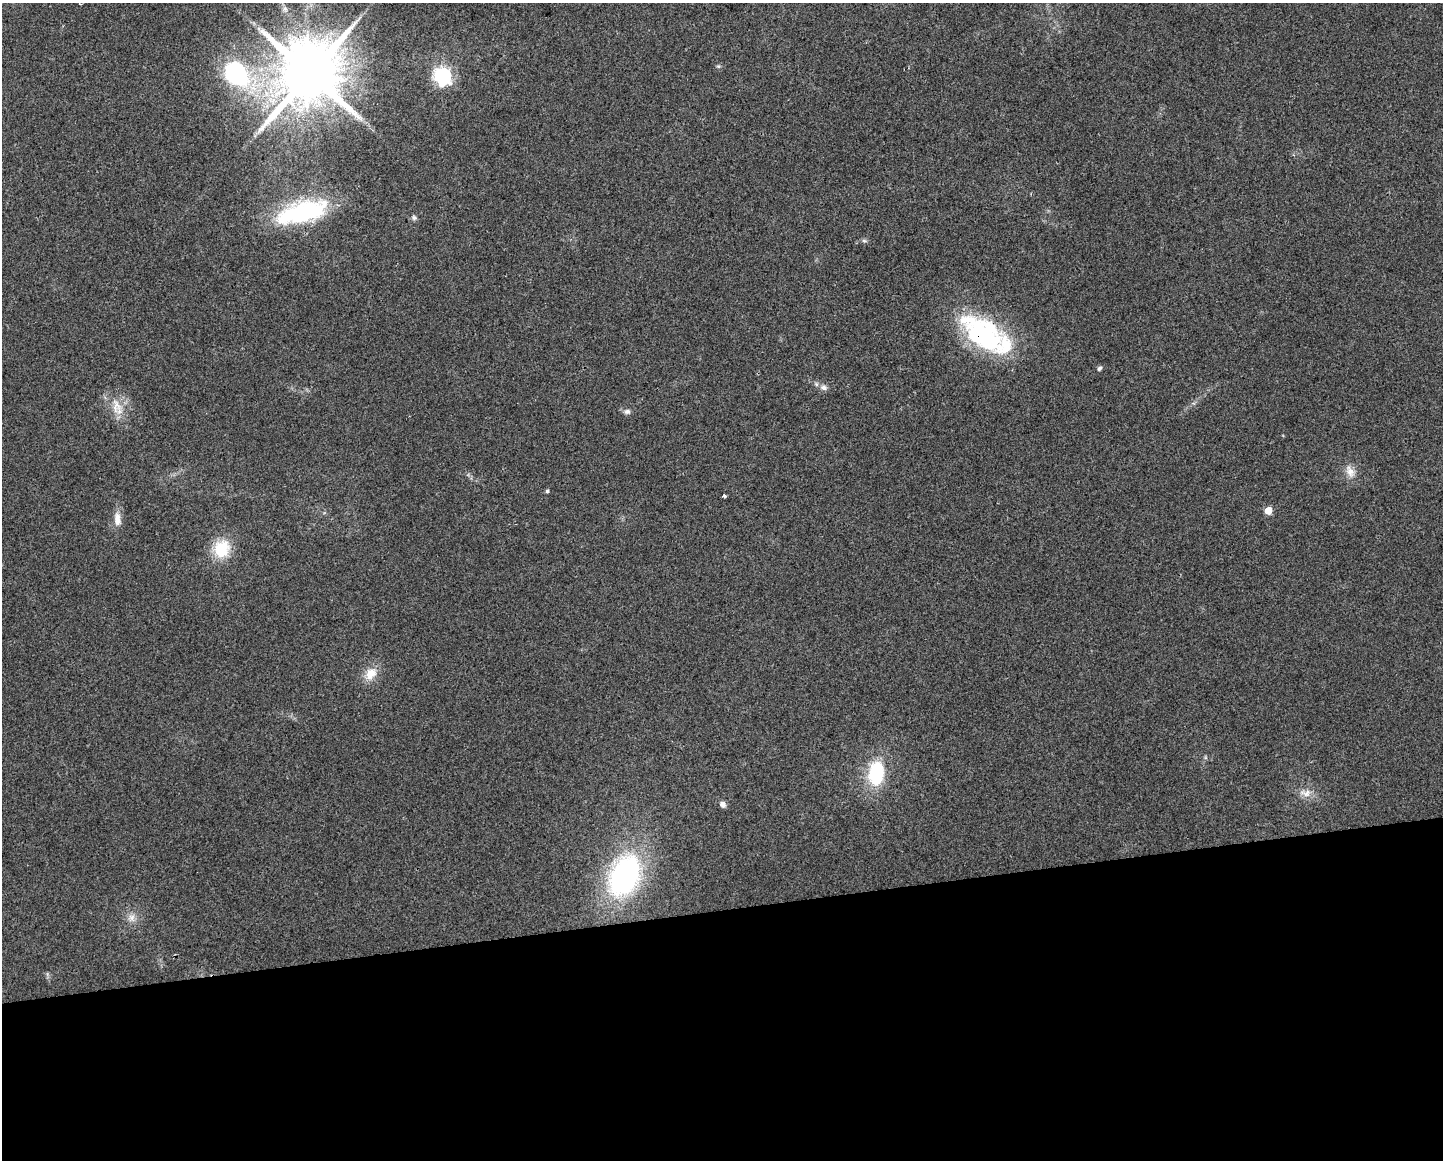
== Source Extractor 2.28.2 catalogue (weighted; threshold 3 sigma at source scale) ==
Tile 11 of 3 x 4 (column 2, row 4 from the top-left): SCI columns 1453-2893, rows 1-1158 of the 4391 x 4633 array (HDU 1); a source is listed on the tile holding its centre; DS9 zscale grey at full resolution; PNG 1445 x 1162 px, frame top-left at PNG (2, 3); no overlay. Shown black and unused: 22% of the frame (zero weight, under 2 of 3 exposures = <1% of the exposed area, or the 3 px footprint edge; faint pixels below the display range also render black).
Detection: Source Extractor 2.28.2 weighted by HDU 2 'WHT'; one run over the whole footprint, this tile lists its part. Background 0.0515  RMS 0.0069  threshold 0.0308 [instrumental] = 3 sigma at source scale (4.5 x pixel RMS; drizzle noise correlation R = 1.50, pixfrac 1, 0.0396/0.0396 arcsec/px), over >= 5 px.
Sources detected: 29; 3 inside a brighter listed object's ellipse — not listed separately; the other 26 listed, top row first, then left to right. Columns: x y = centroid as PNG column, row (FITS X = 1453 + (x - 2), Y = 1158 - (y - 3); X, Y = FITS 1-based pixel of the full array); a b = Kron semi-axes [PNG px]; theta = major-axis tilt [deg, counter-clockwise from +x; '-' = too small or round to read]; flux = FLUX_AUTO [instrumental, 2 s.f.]
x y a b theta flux
80 4 4 2 - 0.62
285 9 9 8 - 2.9
718 66 6 4 -18 0.95
237 74 33 26 -51 87
309 74 19 17 72 6500
443 76 7 7 - 260
302 212 65 24 15 82
414 218 7 6 - 1.6
864 241 6 5 - 1.3
984 335 55 35 -35 95
1099 368 7 5 45 1.6
823 388 10 7 -1 2.8
116 406 26 15 -72 14
627 411 9 7 0 2.3
1350 471 18 11 -69 7
547 491 4 4 - 1.1
724 496 3 3 - 3
1268 510 5 5 - 16
117 519 19 9 -85 6.9
221 549 13 12 - 30
370 674 19 13 49 11
876 773 32 20 84 37
1305 793 18 10 -11 6.6
723 804 7 6 - 3
624 876 43 28 65 150
131 918 12 10 76 5.1
Overlapping masked pixels (flux is a lower limit): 1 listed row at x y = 984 335